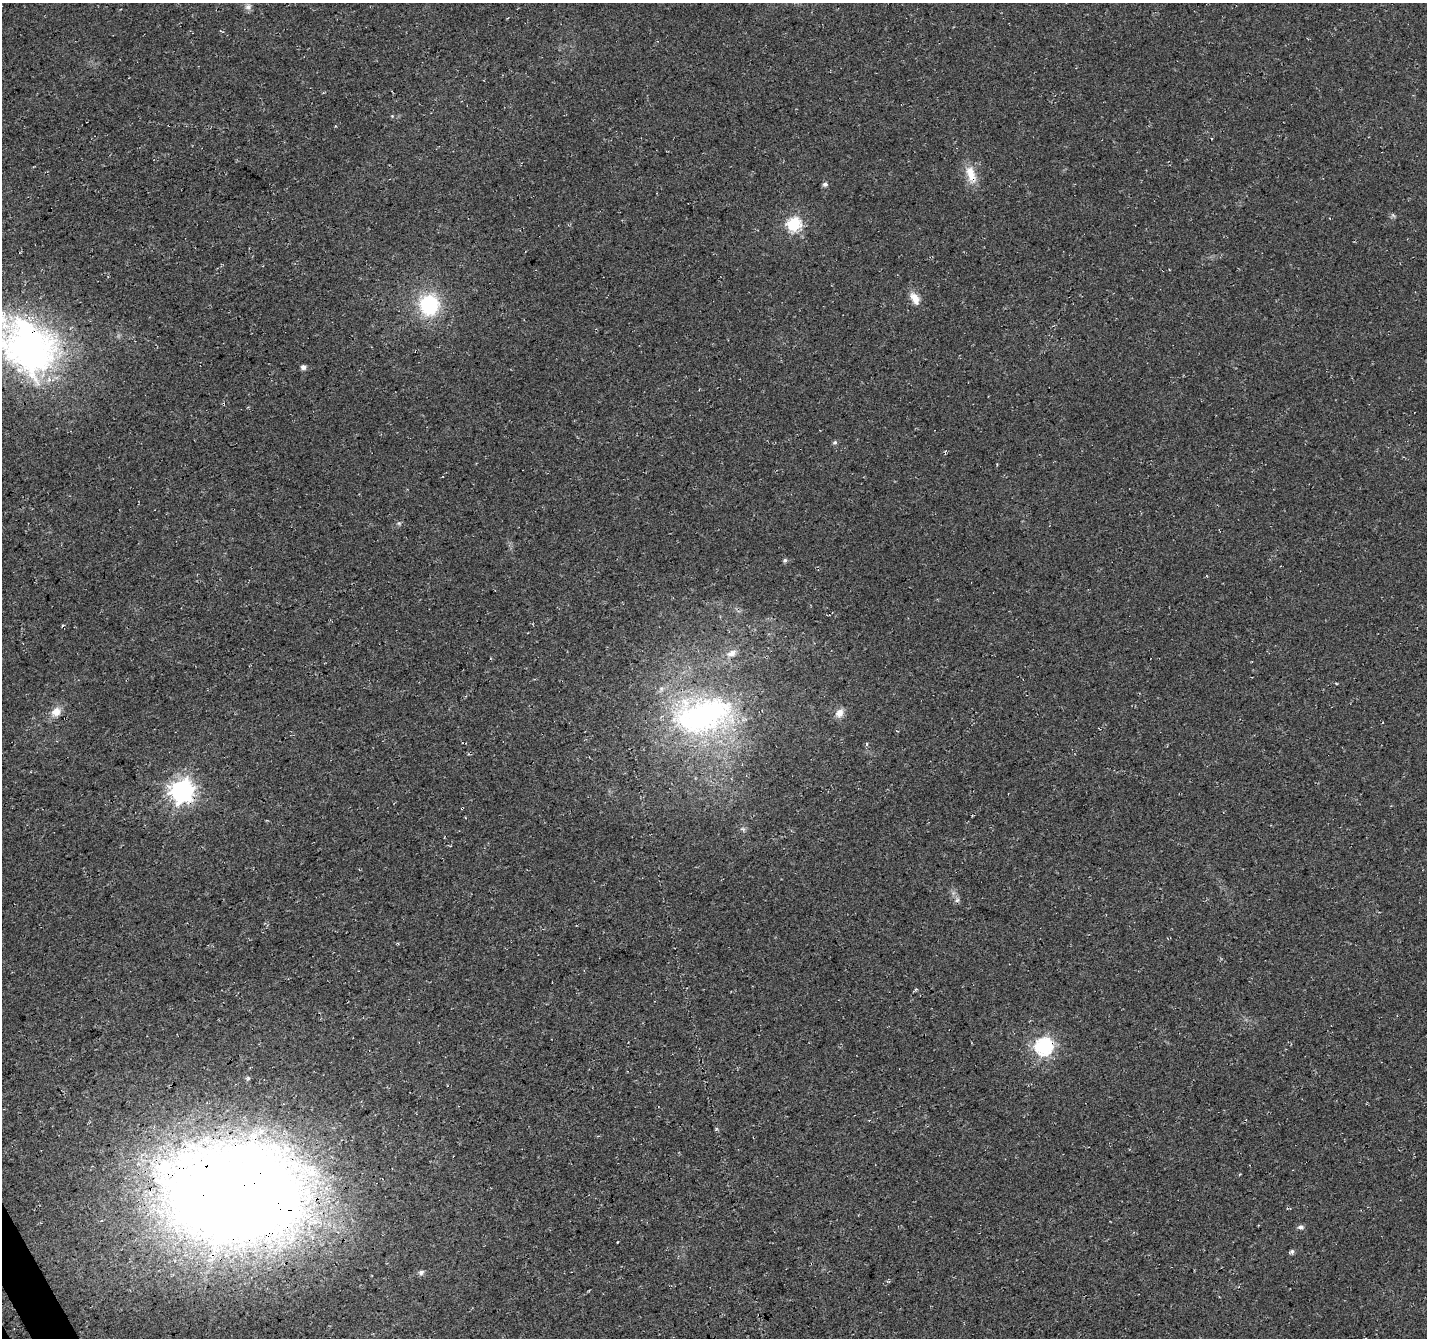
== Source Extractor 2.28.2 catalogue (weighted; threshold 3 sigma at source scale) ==
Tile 7 of 4 x 4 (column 3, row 2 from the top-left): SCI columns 2900-4324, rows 2801-4136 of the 5804 x 5658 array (HDU 1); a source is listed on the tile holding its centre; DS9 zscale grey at full resolution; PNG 1429 x 1340 px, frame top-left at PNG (2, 3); no overlay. Shown black and unused: <1% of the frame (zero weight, under 3 of 4 exposures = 5% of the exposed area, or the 3 px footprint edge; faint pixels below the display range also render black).
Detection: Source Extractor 2.28.2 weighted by HDU 2 'WHT'; one run over the whole footprint, this tile lists its part. Background 0.0307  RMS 0.0082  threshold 0.0368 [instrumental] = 3 sigma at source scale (4.5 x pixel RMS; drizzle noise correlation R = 1.50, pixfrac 1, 0.0396/0.0396 arcsec/px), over >= 5 px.
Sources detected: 28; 1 inside a brighter object's white glare — not listed; the other 27 listed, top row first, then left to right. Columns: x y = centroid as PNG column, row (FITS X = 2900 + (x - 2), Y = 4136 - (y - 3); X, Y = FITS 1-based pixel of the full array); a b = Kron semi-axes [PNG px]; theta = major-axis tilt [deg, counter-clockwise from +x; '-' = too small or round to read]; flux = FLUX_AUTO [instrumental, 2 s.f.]
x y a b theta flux
248 7 9 8 - 3.5
392 116 4 4 - 0.69
971 174 26 11 -72 14
825 184 5 5 - 2.8
1393 215 7 4 -45 1.3
794 224 6 6 - 130
915 298 16 9 -61 8.6
429 305 16 14 -86 73
32 350 70 54 17 240
304 367 6 5 - 3.5
835 442 6 5 - 1.6
399 523 6 4 -1 1.3
785 560 5 5 - 1.6
731 653 13 8 19 5.8
56 712 13 11 30 8.3
839 713 12 10 52 5.8
703 715 81 46 13 210
867 744 4 3 - 0.96
182 791 8 8 - 620
743 829 8 5 -24 1.8
957 900 6 6 - 2.2
916 989 4 4 - 0.9
1044 1046 7 7 - 250
235 1193 59 40 -2 5100
1301 1227 8 5 5 2.5
1292 1251 6 5 - 1.9
421 1272 6 5 - 2.8
Overlapping masked pixels (flux is a lower limit): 6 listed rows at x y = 971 174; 32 350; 703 715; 182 791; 1044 1046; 235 1193